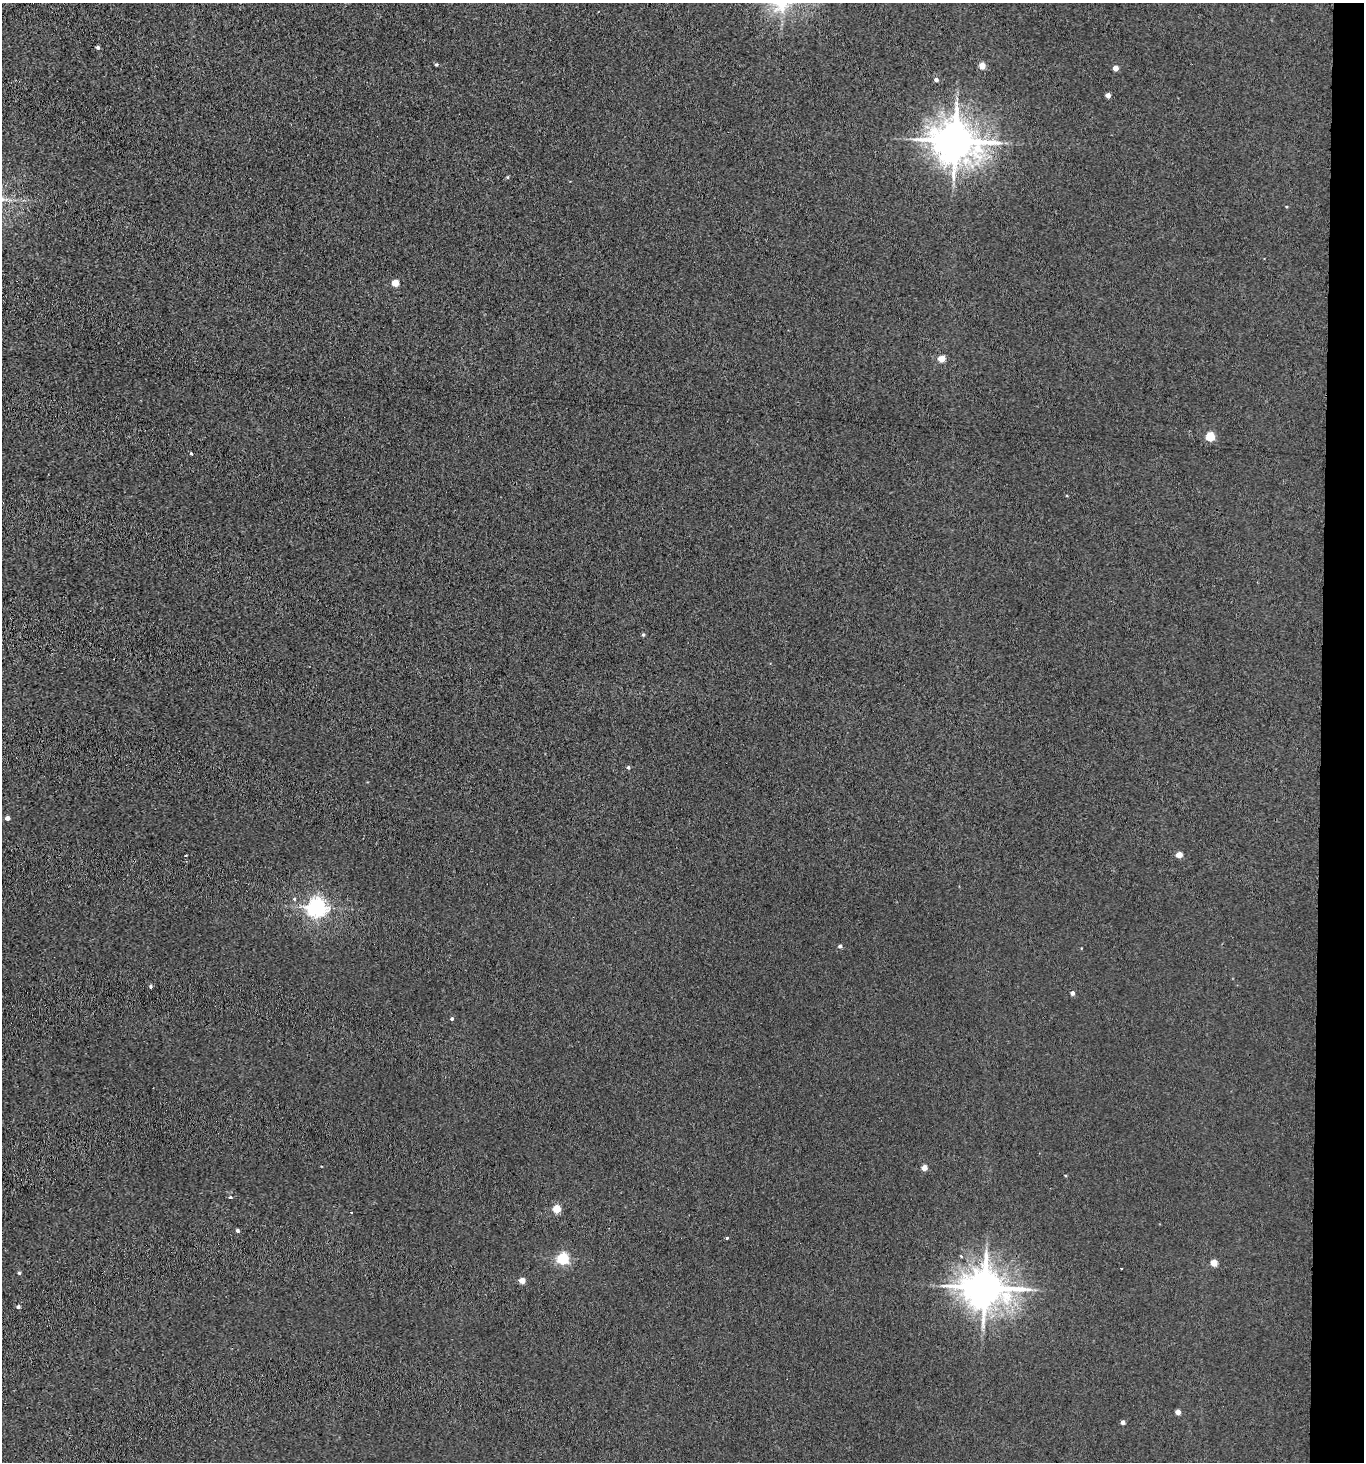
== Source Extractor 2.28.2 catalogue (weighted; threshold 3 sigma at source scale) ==
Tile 6 of 3 x 3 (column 3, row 2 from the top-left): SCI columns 2950-4311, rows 1467-2926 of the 4473 x 4392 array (HDU 1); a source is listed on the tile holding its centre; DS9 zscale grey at full resolution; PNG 1366 x 1464 px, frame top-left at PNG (2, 3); no overlay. Shown black and unused: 3% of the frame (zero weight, under 3 of 4 exposures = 5% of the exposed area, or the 3 px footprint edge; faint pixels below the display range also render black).
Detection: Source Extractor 2.28.2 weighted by HDU 2 'WHT'; one run over the whole footprint, this tile lists its part. Background 0.042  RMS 0.0062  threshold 0.0278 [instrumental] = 3 sigma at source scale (4.5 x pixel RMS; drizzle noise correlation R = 1.50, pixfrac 1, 0.05/0.05 arcsec/px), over >= 5 px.
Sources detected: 38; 1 cosmic-ray / hot-pixel residue — not listed; the other 37 listed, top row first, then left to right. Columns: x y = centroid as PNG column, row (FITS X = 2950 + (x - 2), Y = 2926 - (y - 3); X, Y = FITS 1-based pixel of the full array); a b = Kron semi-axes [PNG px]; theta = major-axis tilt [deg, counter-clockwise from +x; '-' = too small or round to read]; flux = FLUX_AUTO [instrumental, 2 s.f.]
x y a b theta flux
98 47 4 3 - 1.5
436 64 4 4 - 0.87
982 66 4 4 - 10
1115 68 4 4 - 5.3
936 80 5 4 - 1.6
1108 95 4 4 - 4.4
955 141 13 11 -5 2000
508 177 5 3 - 0.62
395 283 4 4 - 13
941 359 4 4 - 13
1210 436 5 5 - 28
191 453 3 3 - 0.77
643 635 4 3 - 0.89
628 767 5 4 - 0.95
7 818 4 4 - 2.8
1179 855 5 4 - 8.6
317 908 7 6 - 280
840 946 5 4 - 1.4
151 986 4 3 - 1.1
1072 993 4 4 - 2.2
452 1019 4 4 - 0.98
924 1168 4 4 - 6.1
230 1197 4 3 - 1.1
556 1209 4 4 - 17
351 1212 2 2 - 0.73
237 1231 4 4 - 1.2
727 1238 3 3 - 1.2
961 1256 4 3 - 0.7
563 1259 5 5 - 72
1214 1263 4 4 - 12
1121 1268 2 2 - 0.56
19 1273 4 4 - 0.79
522 1281 4 4 - 7.2
985 1288 12 10 -4 1800
18 1307 4 4 - 1.3
1178 1412 4 4 - 4.5
1123 1422 4 4 - 2.1
Overlapping masked pixels (flux is a lower limit): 1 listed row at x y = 985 1288